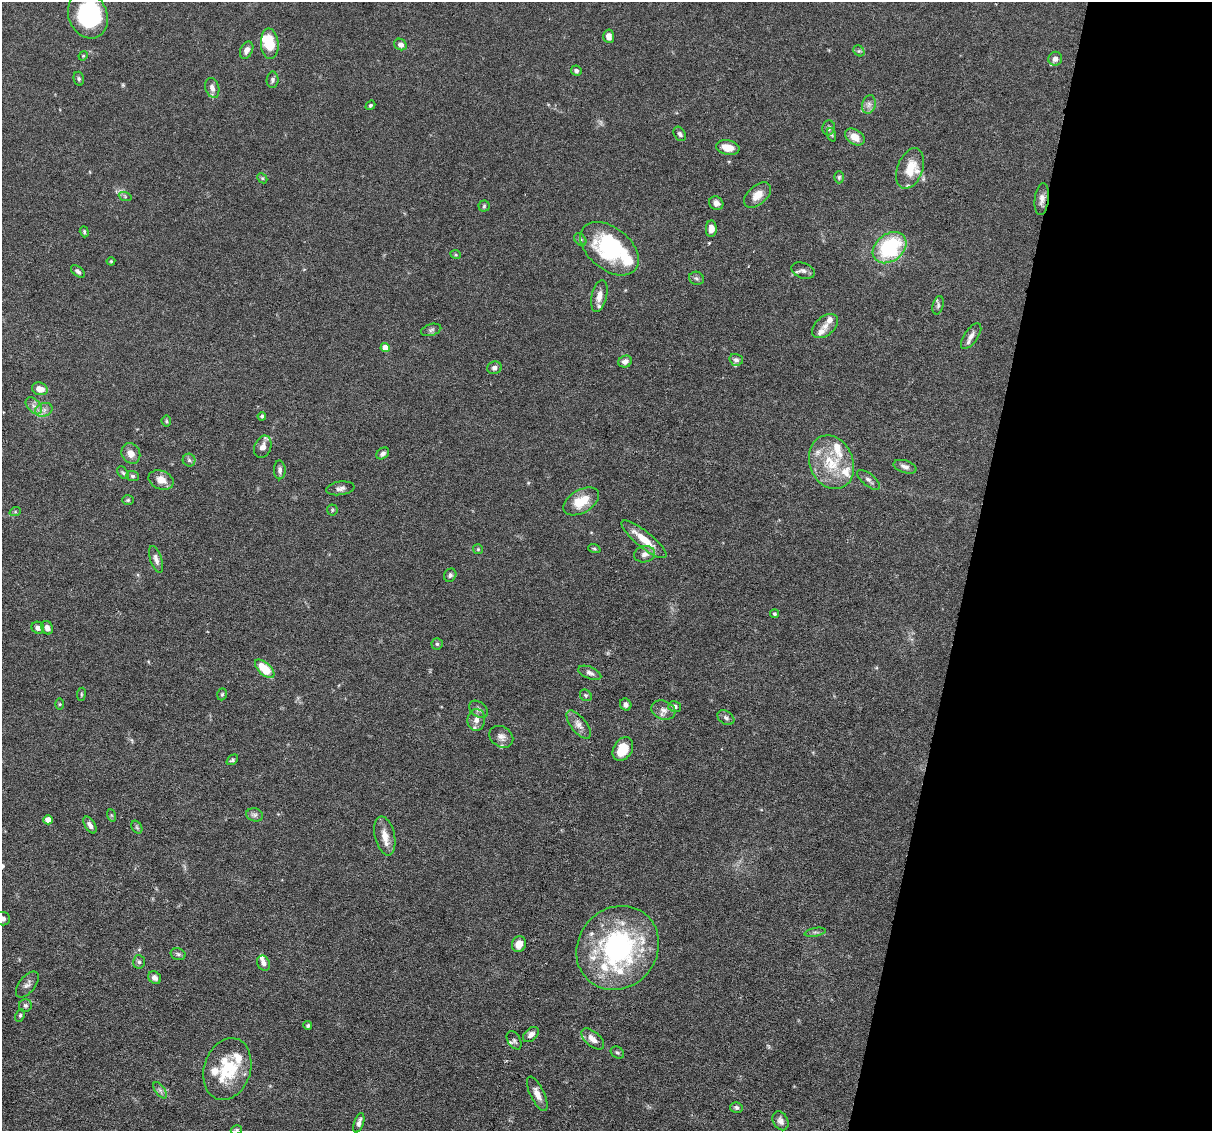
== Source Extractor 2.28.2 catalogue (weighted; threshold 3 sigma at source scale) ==
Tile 8 of 4 x 4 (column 4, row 2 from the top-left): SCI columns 3630-4839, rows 2488-3616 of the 4839 x 4859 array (HDU 1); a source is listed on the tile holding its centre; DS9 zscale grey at full resolution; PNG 1214 x 1133 px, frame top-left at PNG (2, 2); each listed source drawn as its Kron ellipse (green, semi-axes under 4 px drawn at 4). Shown black and unused: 20% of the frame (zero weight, under 3 of 6 exposures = <1% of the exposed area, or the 3 px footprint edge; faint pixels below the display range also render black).
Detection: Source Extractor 2.28.2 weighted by HDU 2 'WHT'; one run over the whole footprint, this tile lists its part. Background 0.0627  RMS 0.003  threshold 0.0122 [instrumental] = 3 sigma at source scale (4.09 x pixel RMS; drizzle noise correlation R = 1.36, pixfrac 0.8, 0.05/0.05 arcsec/px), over >= 5 px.
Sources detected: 146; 1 too faint to see at this stretch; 4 inside a brighter object's white glare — neither listed nor drawn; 19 inside a brighter listed object's ellipse — not listed separately; the other 122 listed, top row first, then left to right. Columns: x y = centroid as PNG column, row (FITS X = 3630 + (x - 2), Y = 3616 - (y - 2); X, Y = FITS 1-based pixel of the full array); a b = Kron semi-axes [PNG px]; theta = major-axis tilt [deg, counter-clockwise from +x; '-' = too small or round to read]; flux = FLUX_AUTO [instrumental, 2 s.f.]
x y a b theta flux
88 15 24 19 -66 23
609 36 7 5 -86 1.7
270 44 15 9 -85 8.2
400 44 6 5 - 1.3
247 50 9 6 63 1.5
859 51 6 5 - 0.45
83 56 5 4 - 0.29
1055 59 7 7 - 1.5
576 71 5 5 - 0.75
79 79 7 5 -76 0.51
273 80 8 6 89 0.73
212 88 10 6 -72 1.3
869 104 9 6 76 1.2
370 105 5 3 - 0.44
829 128 7 6 - 0.88
680 134 8 5 -57 0.69
832 135 7 4 -71 0.43
855 137 11 7 -34 3.1
728 148 12 7 -11 3.2
910 168 21 12 69 5.9
839 177 6 5 - 0.5
262 178 6 4 -44 0.4
757 195 16 9 43 3.2
125 196 6 4 -20 0.41
1042 199 16 7 83 1.6
716 203 7 6 - 1.3
484 206 5 5 - 0.44
711 229 8 5 89 1.8
84 232 6 4 -71 0.37
580 240 7 5 -48 0.54
890 248 18 13 37 22
610 249 33 21 -39 23
456 255 5 3 - 0.29
111 261 4 4 - 0.29
78 271 8 4 -39 0.81
803 271 12 7 -19 1.1
697 278 7 6 - 0.65
599 296 16 7 77 2.5
938 305 9 5 76 0.68
825 326 15 9 41 1.8
431 330 10 5 15 0.79
971 336 15 7 55 1.7
385 347 4 4 - 3
736 360 7 6 - 0.88
625 362 7 5 22 1.3
494 368 7 6 - 0.98
40 389 8 6 -18 2.4
34 406 10 6 -48 1.2
44 410 9 6 20 1.3
262 416 4 4 - 0.41
166 421 5 5 - 0.41
263 447 11 8 68 1.9
131 453 10 9 - 2.2
383 453 7 5 38 0.93
189 460 6 6 - 0.66
831 462 27 21 -68 11
905 467 12 6 -17 1.3
280 470 9 6 -88 0.89
123 473 7 4 -53 0.49
132 476 6 5 - 0.54
161 480 13 9 -22 2.9
869 480 14 6 -38 1.2
340 488 14 6 8 1.2
128 500 6 5 - 0.42
581 501 19 11 29 6.1
332 510 5 5 - 0.41
15 512 6 3 19 0.32
644 539 28 8 -39 5.3
478 549 5 5 - 0.32
594 549 6 4 -19 0.38
644 554 11 8 10 1.5
156 559 14 6 -72 1.4
450 575 7 6 - 0.73
774 614 4 4 - 0.51
38 628 6 6 - 1.2
47 628 7 5 -65 1.4
437 644 5 5 - 0.5
265 669 12 6 -43 8
590 673 12 6 -22 1.1
81 694 6 3 82 0.28
222 694 6 4 72 0.44
586 695 6 5 - 0.49
60 704 5 4 - 0.3
626 705 6 5 - 1
675 706 6 5 - 0.91
478 709 10 7 -37 0.96
663 710 12 9 -18 1.7
726 718 9 6 -32 0.89
476 720 11 8 83 1.8
579 725 17 7 -52 1.9
501 737 12 10 -33 1.6
623 749 13 9 57 5.2
232 760 6 4 38 0.47
111 815 6 4 -71 0.37
255 815 8 6 -14 0.82
48 820 4 4 - 2.8
90 825 9 5 -58 1.2
137 827 7 5 -59 0.46
385 836 20 10 -77 3
3 919 7 6 - 1.2
815 932 10 3 10 0.57
519 944 8 7 - 2.9
618 948 44 39 50 52
178 954 7 5 -15 0.66
139 962 7 6 - 0.66
264 963 8 6 -59 1.2
155 978 7 5 -38 1.1
27 985 15 8 51 1.2
25 1005 6 6 - 0.67
20 1015 6 4 63 0.42
308 1026 4 4 - 0.48
531 1034 9 6 42 1.4
593 1039 14 7 -40 2.4
514 1040 10 6 -60 0.72
617 1053 7 5 -34 0.5
227 1069 32 23 72 13
160 1090 9 5 -54 0.84
537 1094 19 7 -64 2.2
736 1107 6 5 - 0.58
781 1121 10 7 -61 1.2
359 1123 10 5 71 1.2
236 1130 6 4 16 0.42
Overlapping masked pixels (flux is a lower limit): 1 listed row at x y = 1042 199
Isophote crosses this tile's border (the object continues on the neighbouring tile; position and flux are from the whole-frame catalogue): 3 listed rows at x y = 88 15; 3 919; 236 1130